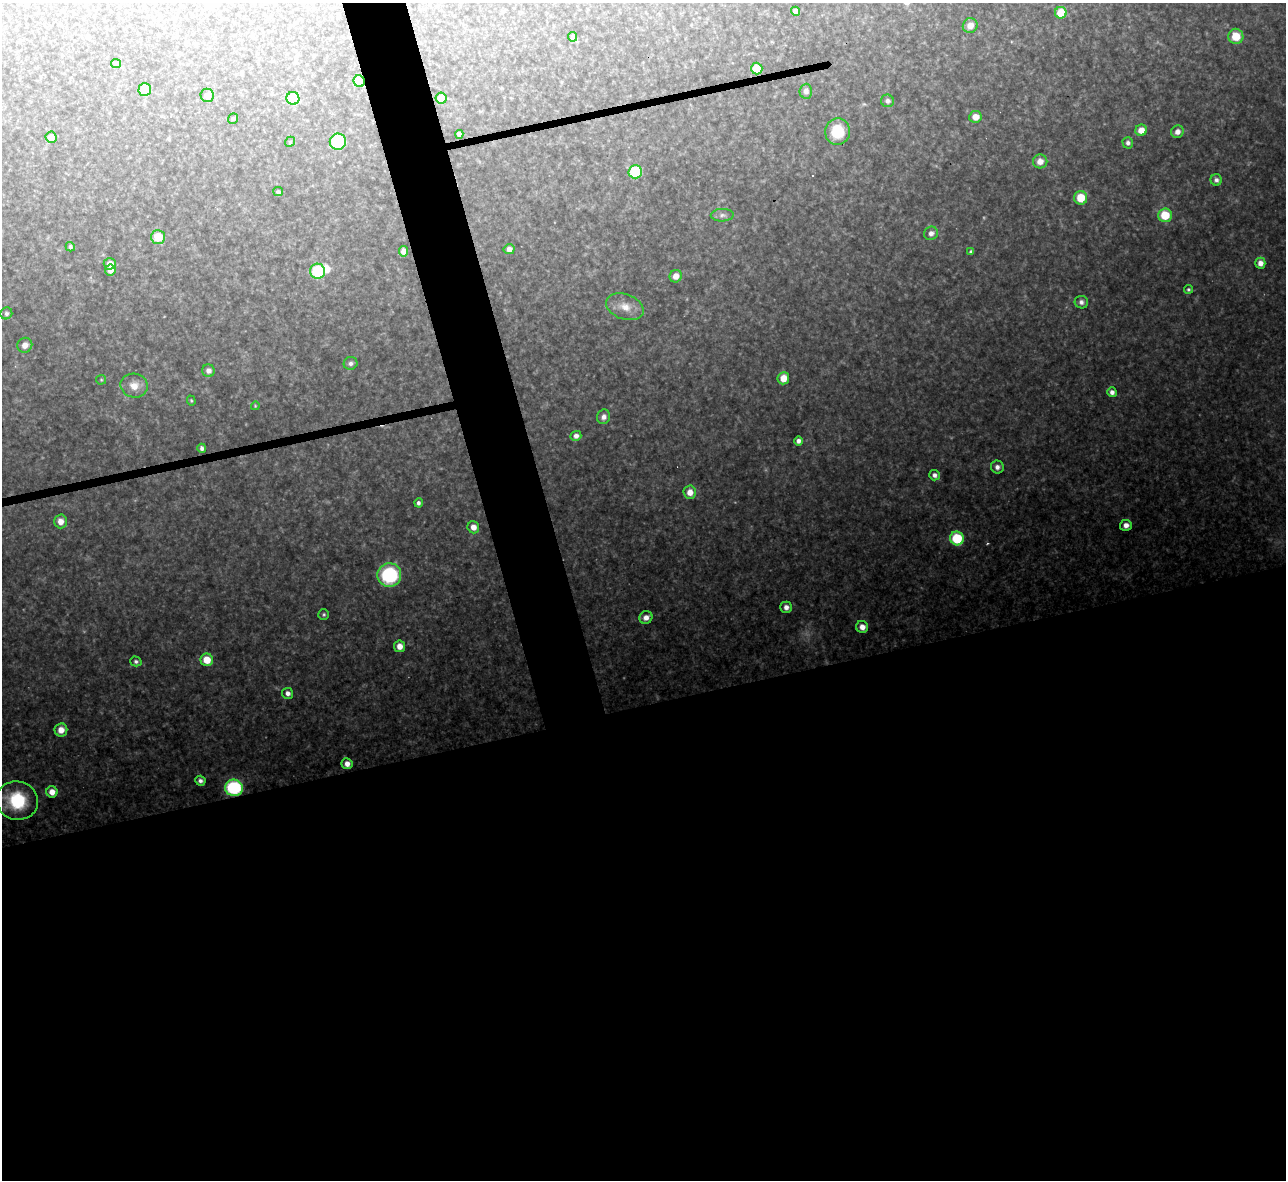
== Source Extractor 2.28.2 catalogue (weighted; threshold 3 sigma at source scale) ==
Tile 15 of 4 x 4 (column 3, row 4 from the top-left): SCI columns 2567-3850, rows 142-1319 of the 5133 x 5115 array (HDU 1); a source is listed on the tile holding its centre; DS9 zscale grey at full resolution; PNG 1288 x 1182 px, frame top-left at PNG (2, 3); each listed source drawn as its Kron ellipse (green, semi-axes under 4 px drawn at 4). Shown black and unused: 44% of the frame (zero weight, under 3 of 4 exposures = <1% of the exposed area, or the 3 px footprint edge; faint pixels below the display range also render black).
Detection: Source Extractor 2.28.2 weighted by HDU 2 'WHT'; one run over the whole footprint, this tile lists its part. Background 0.327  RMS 0.02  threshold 0.0884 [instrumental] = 3 sigma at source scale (4.5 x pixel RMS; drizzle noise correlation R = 1.50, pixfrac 1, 0.05/0.05 arcsec/px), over >= 5 px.
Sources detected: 83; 1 inside a brighter object's white glare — neither listed nor drawn; the other 82 listed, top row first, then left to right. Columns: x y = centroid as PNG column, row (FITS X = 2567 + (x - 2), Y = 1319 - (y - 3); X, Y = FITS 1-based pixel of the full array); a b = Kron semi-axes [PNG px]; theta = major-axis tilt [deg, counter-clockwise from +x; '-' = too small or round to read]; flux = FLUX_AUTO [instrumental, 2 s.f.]
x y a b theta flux
796 11 4 4 - 8.7
1061 13 6 6 - 45
970 26 7 7 - 17
1236 36 7 7 - 36
573 37 5 4 - 6.7
116 63 5 4 - 3.9
757 69 6 5 - 63
359 81 6 5 - 58
145 89 6 6 - 24
806 91 7 6 - 9.4
207 95 7 6 - 11
293 98 6 6 - 65
441 98 5 5 - 18
887 101 6 6 - 7.4
975 117 6 6 - 19
233 118 5 4 - 3.3
1141 130 6 5 - 19
837 132 13 12 - 63
1177 132 6 6 - 12
459 134 4 4 - 5.6
51 137 5 5 - 16
290 142 5 4 - 2.5
338 142 8 8 - 100
1128 143 5 5 - 6.6
1040 161 7 7 - 16
635 172 7 6 - 98
1216 180 6 5 - 6.4
278 192 5 4 - 3.8
1081 198 7 6 - 45
722 215 11 6 1 7.5
1165 215 7 6 - 58
931 233 7 6 - 9.7
158 237 7 7 - 39
70 247 5 4 - 4.3
509 249 5 5 - 8.2
403 251 5 4 - 13
971 252 4 4 - 4.1
1260 263 5 5 - 16
110 264 6 6 - 14
110 270 5 5 - 12
318 271 7 7 - 100
676 276 6 6 - 17
1188 289 4 4 - 3.2
1081 302 7 6 - 6.7
625 307 19 12 -20 27
6 313 6 5 - 4.8
25 345 8 7 - 12
351 363 7 6 - 6.7
208 371 6 6 - 8.7
783 378 6 5 - 28
101 380 5 5 - 2.5
134 386 13 12 - 22
1112 392 5 4 - 10
191 401 5 4 - 2.6
255 406 4 3 - 1.7
604 417 7 6 - 10
576 436 5 5 - 10
798 441 4 4 - 6.8
202 448 4 4 - 5.6
997 467 6 6 - 9.8
934 475 5 5 - 7.9
690 492 7 6 - 18
419 503 4 4 - 5.9
60 521 7 6 - 18
1126 525 6 5 - 12
473 527 6 6 - 14
957 538 7 6 - 100
389 575 12 12 - 170
786 607 5 5 - 11
324 614 5 5 - 3.6
646 617 7 6 - 12
862 627 6 6 - 15
400 646 5 5 - 18
207 660 6 6 - 36
136 661 5 5 - 5.2
288 693 5 5 - 9
61 730 7 6 - 19
347 764 5 5 - 14
200 781 5 5 - 7.3
234 788 9 8 - 170
52 792 5 5 - 20
17 801 21 19 -12 120
Overlapping masked pixels (flux is a lower limit): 3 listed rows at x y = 757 69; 359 81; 234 788